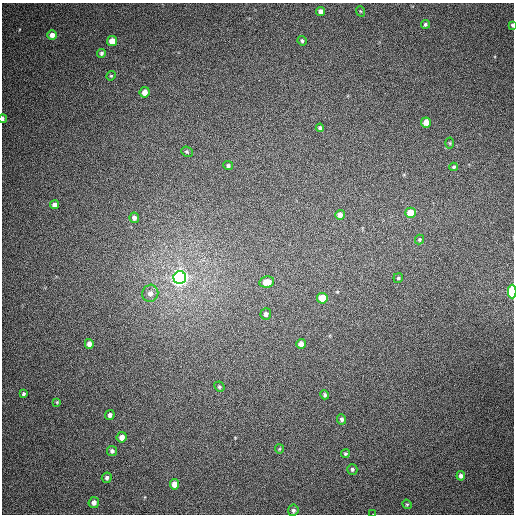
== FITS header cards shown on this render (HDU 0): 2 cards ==
NAXIS1  =                  512
NAXIS2  =                  512

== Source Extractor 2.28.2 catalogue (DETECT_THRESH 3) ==
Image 512 x 512 px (HDU 0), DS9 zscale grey, 1 PNG px = 1 image px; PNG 516 x 516 px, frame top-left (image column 1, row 512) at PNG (2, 3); each listed source drawn as its Kron ellipse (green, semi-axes under 4 px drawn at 4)
Background 404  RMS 10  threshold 31.1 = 3 sigma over >= 5 px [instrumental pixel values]
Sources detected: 49; all 49 listed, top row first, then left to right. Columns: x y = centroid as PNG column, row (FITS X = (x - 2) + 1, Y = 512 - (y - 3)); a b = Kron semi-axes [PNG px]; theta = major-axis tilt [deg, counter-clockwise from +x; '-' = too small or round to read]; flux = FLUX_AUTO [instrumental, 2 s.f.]
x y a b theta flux
320 11 4 4 - 3200
360 11 5 3 - 610
425 24 5 4 - 1100
512 25 3 3 - 890
52 35 5 4 - 3500
112 41 5 5 - 9600
302 41 5 4 - 1600
101 53 4 4 - 1400
111 76 5 4 - 940
145 92 5 5 - 5300
3 119 4 2 - 1800
426 122 5 5 - 7100
320 128 4 4 - 1500
450 143 5 3 - 680
187 152 6 4 -24 1000
228 166 5 4 - 1300
454 167 4 4 - 1200
55 205 4 4 - 3400
410 213 5 5 - 15000
340 215 5 4 - 4400
134 218 5 4 - 2600
419 239 5 4 - 840
180 278 6 6 - 430000
398 278 5 4 - 880
267 282 7 5 11 8700
512 292 7 4 89 34000
150 293 9 8 - 4300
322 298 5 5 - 16000
266 314 5 5 - 2400
89 344 5 4 - 3500
301 344 5 4 - 4100
219 387 5 4 - 1000
23 394 3 3 - 1100
325 395 5 4 - 1200
57 402 4 4 - 630
110 415 5 4 - 2000
342 419 5 4 - 1900
122 437 5 5 - 4900
279 449 5 4 - 710
112 451 5 5 - 2000
345 454 4 4 - 1100
352 469 5 5 - 1300
461 476 5 4 - 2300
107 478 5 5 - 1800
174 484 5 4 - 7000
94 502 5 5 - 3700
407 504 5 4 - 810
293 510 5 5 - 1600
373 514 2 2 - 540
At the frame edge (FLAGS 8, measured only in part): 4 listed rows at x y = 512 25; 3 119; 512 292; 373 514